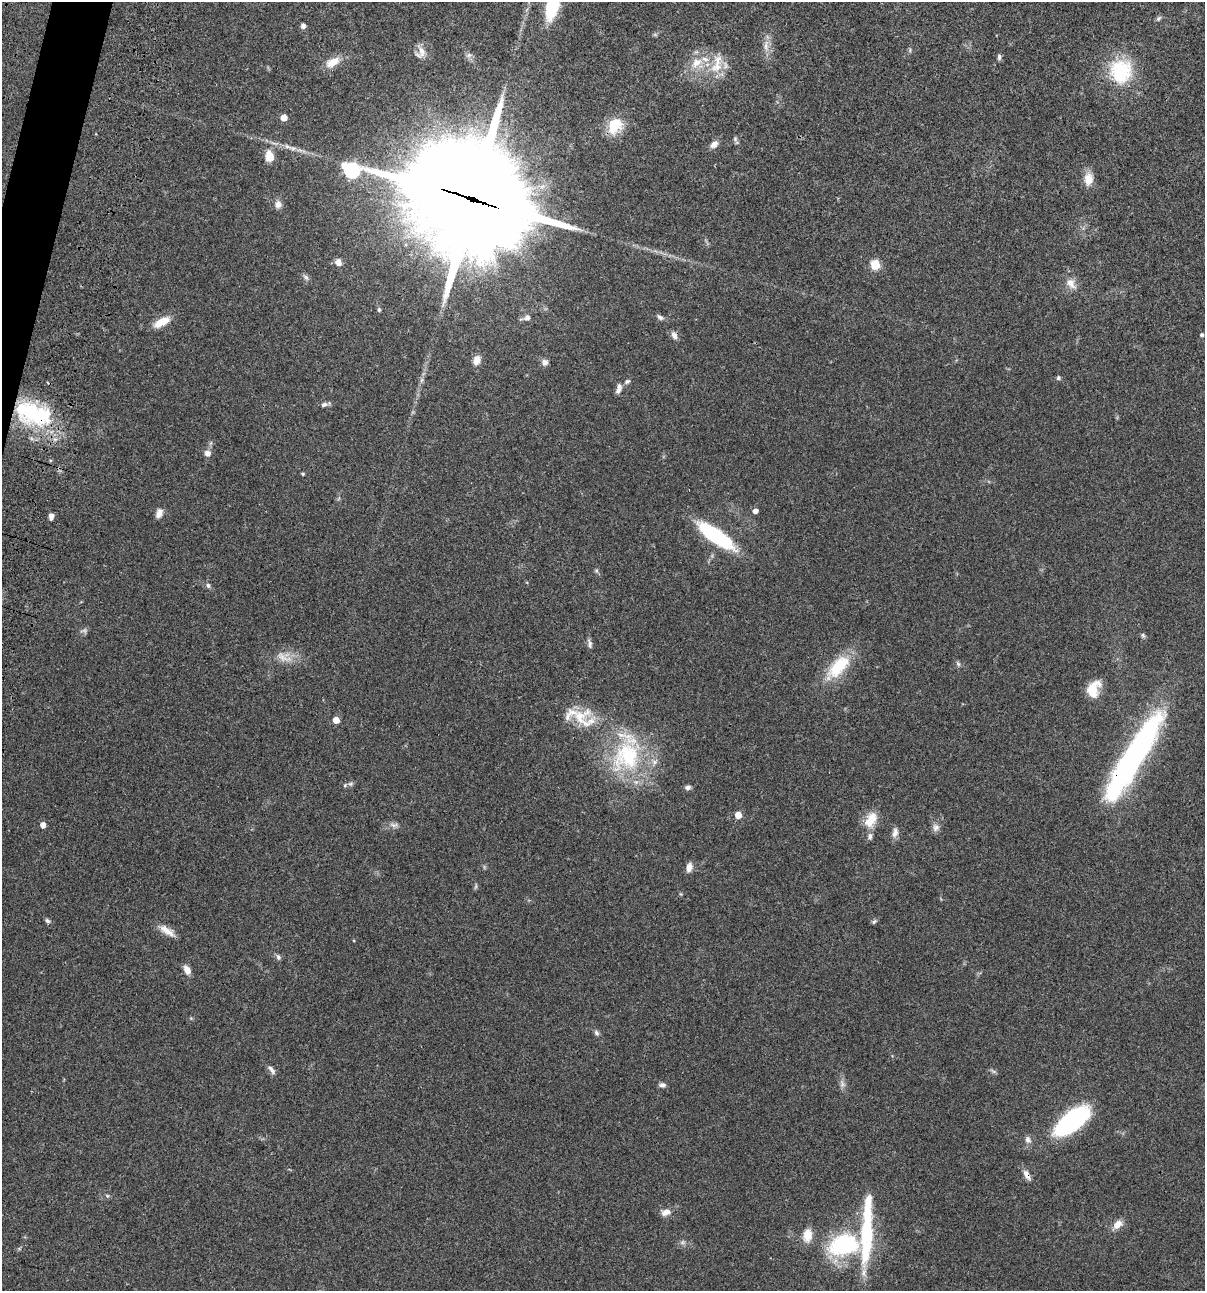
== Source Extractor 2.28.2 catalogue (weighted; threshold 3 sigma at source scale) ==
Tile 11 of 4 x 4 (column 3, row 3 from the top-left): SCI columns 2641-3843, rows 1408-2696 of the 5404 x 5390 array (HDU 1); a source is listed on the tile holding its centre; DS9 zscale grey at full resolution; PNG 1207 x 1293 px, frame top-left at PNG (2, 2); no overlay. Shown black and unused: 1% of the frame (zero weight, under 3 of 4 exposures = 9% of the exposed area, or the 3 px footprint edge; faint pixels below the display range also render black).
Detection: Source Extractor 2.28.2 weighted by HDU 2 'WHT'; one run over the whole footprint, this tile lists its part. Background 0.0465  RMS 0.0053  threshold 0.0238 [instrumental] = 3 sigma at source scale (4.5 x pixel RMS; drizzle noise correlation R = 1.50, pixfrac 1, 0.05/0.05 arcsec/px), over >= 5 px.
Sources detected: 95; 2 too faint to see at this stretch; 2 inside a brighter object's white glare — not listed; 6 inside a brighter listed object's ellipse — not listed separately; the other 85 listed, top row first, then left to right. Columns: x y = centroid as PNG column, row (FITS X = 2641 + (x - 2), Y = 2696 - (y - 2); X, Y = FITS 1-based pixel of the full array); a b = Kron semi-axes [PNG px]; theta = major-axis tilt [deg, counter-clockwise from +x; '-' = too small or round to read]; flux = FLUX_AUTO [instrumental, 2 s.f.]
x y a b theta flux
553 4 28 10 75 41
1158 18 8 5 42 1
303 25 5 5 - 1.8
766 46 18 7 89 4.1
910 50 7 4 72 0.75
422 51 19 10 -73 4.2
469 55 7 6 - 1.5
999 57 8 5 -90 1.1
333 62 21 11 28 6.4
696 63 17 11 39 7.8
717 64 34 14 77 12
1121 71 33 29 78 30
284 117 5 5 - 5.2
615 126 21 16 56 12
735 139 7 5 -71 1
714 144 10 7 44 3.1
293 148 9 6 -11 2.1
269 156 16 11 -81 6.1
352 170 9 7 -22 93
1088 179 15 10 88 6.3
473 199 43 34 -24 13000
278 204 9 8 - 3
338 262 9 7 -60 3
875 265 5 5 - 24
306 277 10 5 -48 1.4
1071 283 17 10 -53 4.6
379 310 5 5 - 0.87
527 317 8 7 - 2.2
660 317 10 6 -32 1.5
162 322 20 8 28 7.9
674 335 10 7 -62 2.3
1202 335 4 4 - 0.91
477 360 12 8 68 3.9
545 362 8 7 - 2.2
1058 378 6 5 - 0.87
421 380 7 4 70 1.1
627 381 7 6 - 1.2
618 390 10 7 57 1.9
324 404 9 5 20 1.4
32 413 50 30 -13 51
207 453 6 6 - 3.4
303 474 3 3 - 0.72
755 511 5 4 - 2.4
159 513 12 8 68 2.8
51 516 7 5 89 2.2
716 536 42 13 -35 43
208 585 7 5 -72 1.2
1143 635 6 5 - 0.96
590 644 13 5 -78 1.7
284 657 25 13 -19 7.6
958 664 8 5 -54 1
838 667 40 18 47 21
1093 693 24 12 62 8.9
581 718 29 28 - 17
336 720 5 5 - 6
627 756 48 40 63 53
1132 759 88 18 59 170
351 784 8 6 1 1.4
688 787 7 5 9 1.7
738 815 5 5 - 5.7
871 820 23 13 58 9.1
43 825 5 4 - 3.6
394 825 12 6 4 2
936 827 11 9 71 2.5
895 833 13 7 77 2.9
689 867 10 7 81 3.3
47 921 7 5 -44 1.1
874 922 7 5 49 0.93
167 931 24 8 -33 5.1
278 957 7 5 -62 1.3
187 970 11 7 -62 3.6
597 1033 8 6 -58 1.3
271 1070 14 6 -49 2.1
993 1071 8 4 -36 0.97
662 1085 9 6 -2 1.5
1072 1121 32 14 38 97
1028 1140 10 7 -69 2.1
1027 1175 16 7 -60 3
107 1196 6 5 - 0.8
666 1212 12 8 19 3.3
1117 1224 14 9 43 4.2
807 1235 18 12 82 5.9
867 1237 70 16 86 38
682 1242 7 5 60 1.1
844 1244 22 14 13 66
Overlapping masked pixels (flux is a lower limit): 4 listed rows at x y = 473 199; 32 413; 1132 759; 1027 1175
Isophote crosses this tile's border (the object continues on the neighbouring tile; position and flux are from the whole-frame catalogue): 1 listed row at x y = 553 4